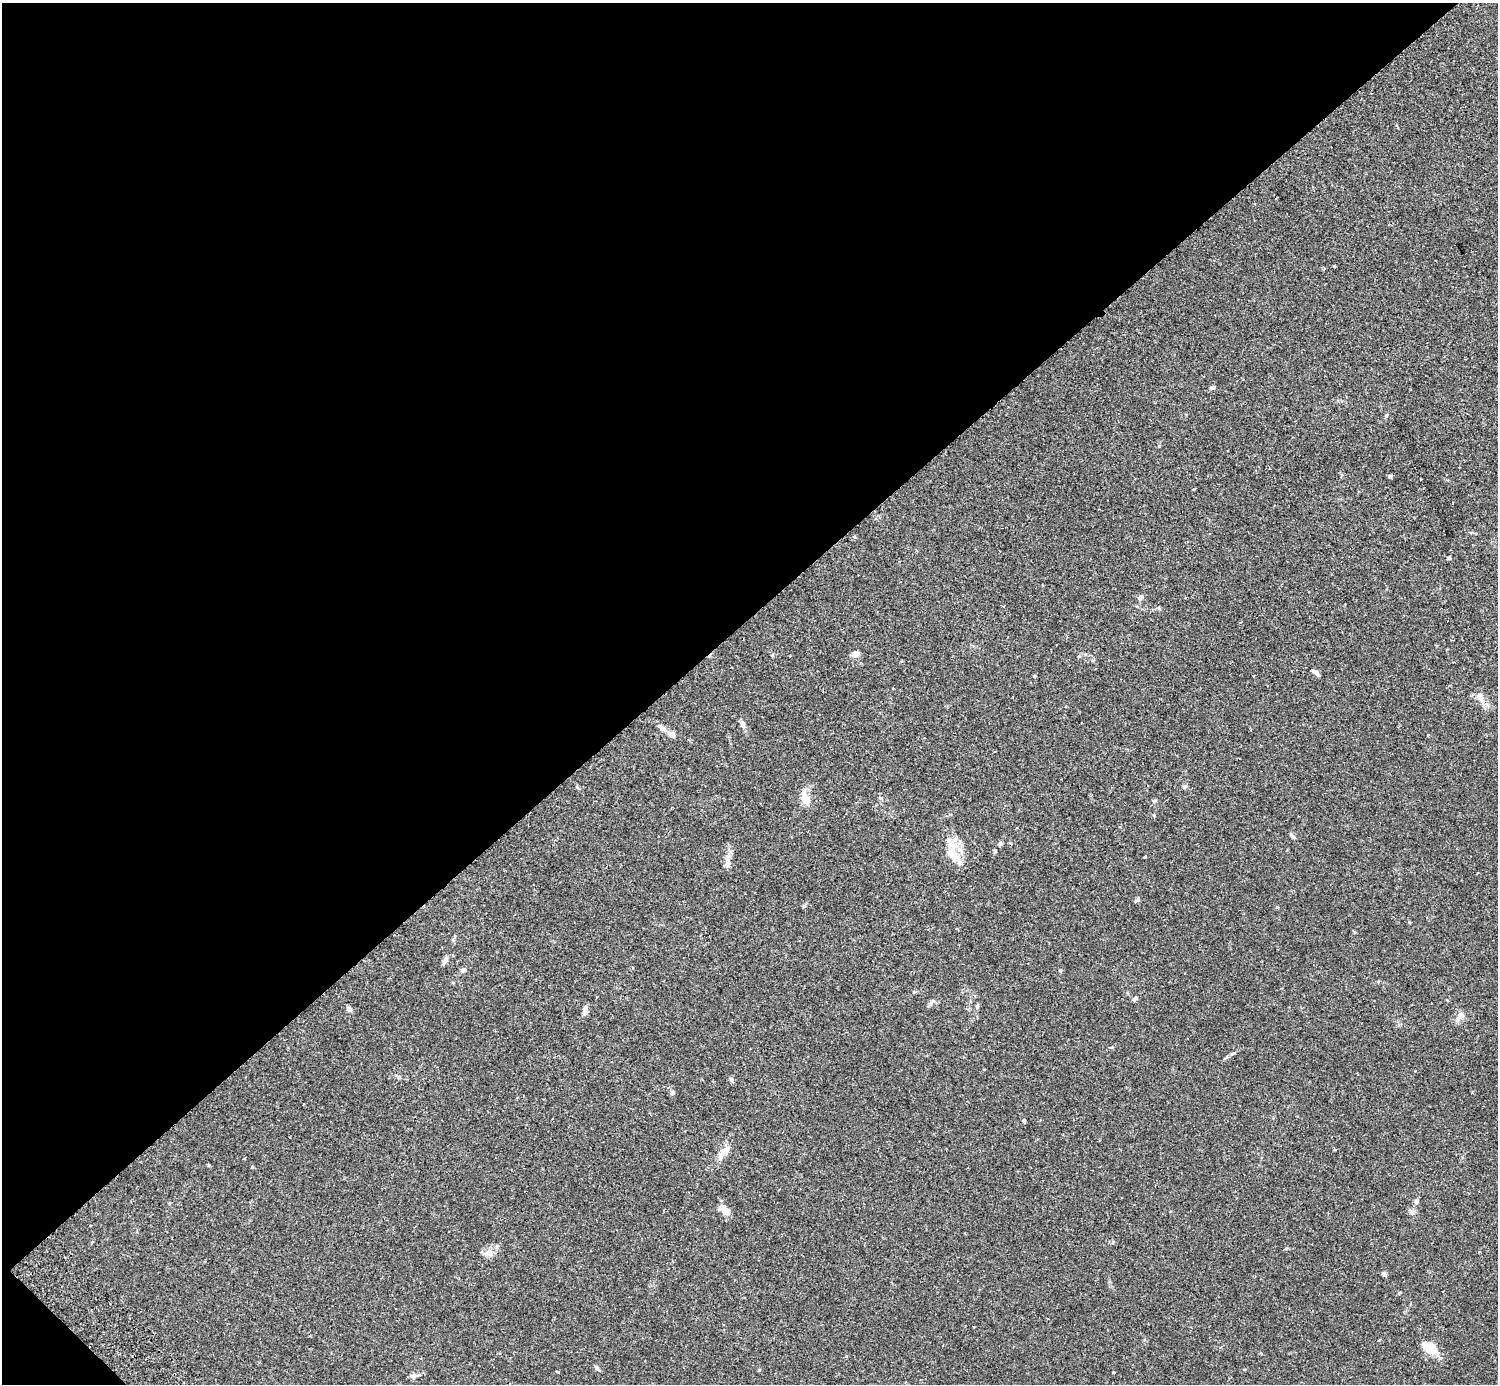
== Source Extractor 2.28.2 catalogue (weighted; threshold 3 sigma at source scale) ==
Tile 5 of 4 x 4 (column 1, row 2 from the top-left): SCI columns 45-1540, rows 2964-4345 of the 6071 x 6068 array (HDU 1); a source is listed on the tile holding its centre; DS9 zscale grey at full resolution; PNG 1500 x 1386 px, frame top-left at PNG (2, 3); no overlay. Shown black and unused: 45% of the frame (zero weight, under 2 of 3 exposures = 3% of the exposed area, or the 3 px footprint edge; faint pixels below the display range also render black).
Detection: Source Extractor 2.28.2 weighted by HDU 2 'WHT'; one run over the whole footprint, this tile lists its part. Background 0.0574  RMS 0.0053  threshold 0.0239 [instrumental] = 3 sigma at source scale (4.5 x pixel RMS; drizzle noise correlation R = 1.50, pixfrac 1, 0.05/0.05 arcsec/px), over >= 5 px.
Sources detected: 53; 4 inside a brighter listed object's ellipse — not listed separately; the other 49 listed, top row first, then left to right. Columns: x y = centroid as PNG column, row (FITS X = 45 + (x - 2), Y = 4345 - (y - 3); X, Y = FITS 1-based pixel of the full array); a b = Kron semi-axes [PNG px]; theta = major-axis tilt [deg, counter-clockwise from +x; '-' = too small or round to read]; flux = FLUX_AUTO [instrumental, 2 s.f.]
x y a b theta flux
1213 387 6 5 - 0.94
1386 415 7 4 63 0.71
1390 476 4 3 - 1.2
1449 558 5 4 - 0.63
1140 597 9 5 46 1.1
856 653 10 7 -2 2.1
1316 673 9 4 -45 2.1
1034 676 5 3 - 0.48
1480 697 15 8 -42 3.5
743 724 9 6 -74 1.7
663 728 13 5 -35 2.2
1428 735 3 3 - 0.47
1185 786 6 4 1 0.74
577 787 7 4 -45 0.6
805 799 15 10 -75 5.9
1154 801 6 5 - 0.72
1292 835 8 4 -49 0.94
1000 843 6 4 53 0.85
995 851 5 4 - 0.59
952 852 28 14 85 10
1145 856 3 3 - 0.55
727 858 10 6 -82 2.2
1136 901 7 4 43 0.8
804 906 5 4 - 0.78
1277 907 4 4 - 0.55
445 960 11 5 59 1.7
463 970 7 5 19 1.1
1060 971 5 3 - 0.47
1135 999 8 4 38 0.94
977 1006 5 4 - 0.77
349 1009 7 6 - 1.5
585 1011 10 6 83 2.3
1460 1016 15 8 48 3.1
732 1080 7 4 -71 0.83
672 1093 6 5 - 1.2
1024 1121 5 4 - 0.56
724 1152 18 8 43 4.6
209 1165 5 3 - 0.41
1416 1201 8 5 64 1.2
725 1210 14 9 -41 3.6
1412 1212 8 7 - 1.9
488 1254 14 8 22 3.2
1383 1273 7 5 -43 1
1379 1340 3 2 - 0.54
1429 1345 26 11 -48 8.5
597 1368 10 3 -45 0.8
759 1370 4 4 - 0.42
1113 1372 3 2 - 0.37
414 1376 9 6 12 2.1
Unlisted compact peaks at least as high as the median listed source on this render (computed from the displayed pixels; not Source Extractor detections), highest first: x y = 1154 815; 252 1167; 1159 446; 558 1372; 1409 922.